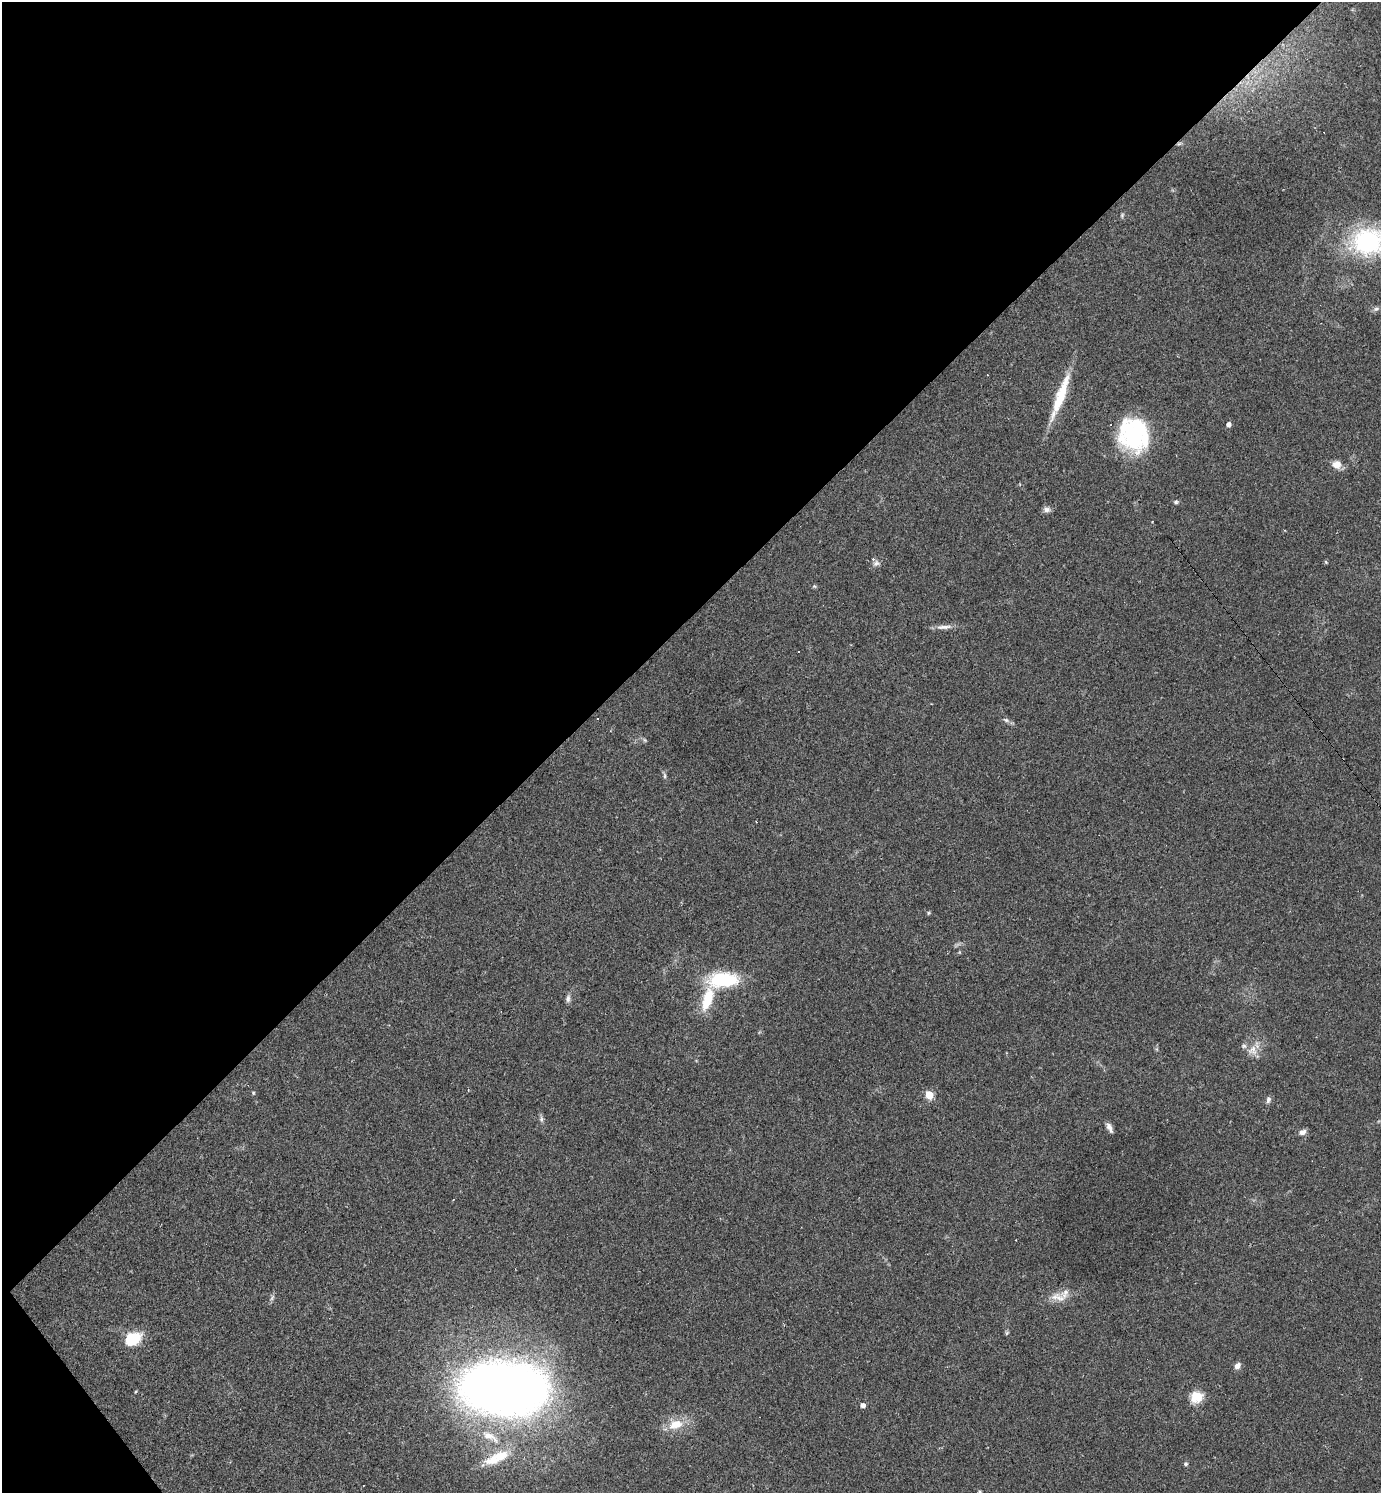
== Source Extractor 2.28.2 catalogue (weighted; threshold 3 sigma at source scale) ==
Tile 5 of 4 x 4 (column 1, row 2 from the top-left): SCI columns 295-1673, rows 2983-4473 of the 5962 x 5964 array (HDU 1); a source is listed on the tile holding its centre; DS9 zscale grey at full resolution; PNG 1383 x 1495 px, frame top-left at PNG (2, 2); no overlay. Shown black and unused: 42% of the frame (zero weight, under 2 of 3 exposures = <1% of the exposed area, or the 3 px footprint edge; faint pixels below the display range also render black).
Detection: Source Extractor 2.28.2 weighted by HDU 2 'WHT'; one run over the whole footprint, this tile lists its part. Background 0.0346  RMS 0.0062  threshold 0.0281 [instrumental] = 3 sigma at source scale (4.5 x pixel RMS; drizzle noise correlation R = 1.50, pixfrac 1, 0.05/0.05 arcsec/px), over >= 5 px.
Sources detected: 52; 6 cosmic-ray / hot-pixel residue — not listed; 3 inside a brighter listed object's ellipse — not listed separately; the other 43 listed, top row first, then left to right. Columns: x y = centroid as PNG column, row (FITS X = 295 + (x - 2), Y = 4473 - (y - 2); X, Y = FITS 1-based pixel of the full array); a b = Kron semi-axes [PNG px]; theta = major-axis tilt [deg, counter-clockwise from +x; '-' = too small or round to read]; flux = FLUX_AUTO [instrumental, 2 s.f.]
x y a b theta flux
1179 144 7 4 2 1.1
1122 215 7 4 66 0.96
1368 241 38 31 5 72
1376 309 8 7 - 1.8
1060 396 60 9 70 24
1229 424 4 4 - 3
1136 434 36 32 -86 63
1336 465 10 9 - 5.7
1176 502 5 4 - 1.5
1047 509 10 7 -17 2.3
1326 562 5 3 - 0.69
876 563 10 7 20 2.3
814 586 6 4 -43 0.8
944 627 24 5 3 4.2
1006 720 9 6 -21 1.8
645 740 6 4 -88 0.85
665 776 8 4 -90 1.3
756 822 2 2 - 0.39
928 913 6 4 89 0.68
724 980 32 16 3 41
568 999 10 6 85 2.1
707 999 30 12 73 20
1252 1050 15 13 61 6.9
253 1093 5 4 - 0.65
929 1095 5 5 - 24
1268 1100 10 6 76 1.8
541 1119 10 5 -83 1.6
1109 1128 11 5 -63 3
1302 1132 9 6 17 2.8
453 1199 3 2 - 0.59
1065 1293 21 11 60 6.2
272 1298 11 4 63 1.5
1007 1333 7 4 60 0.88
132 1339 15 11 33 25
1237 1366 7 6 - 3.4
504 1388 77 45 -3 610
136 1391 4 3 - 0.56
1196 1397 16 14 29 9.4
863 1405 5 4 - 3
675 1424 20 13 18 12
490 1436 28 11 -27 13
496 1458 39 13 24 19
1186 1464 5 4 - 1.4
Overlapping masked pixels (flux is a lower limit): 1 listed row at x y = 1179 144
Isophote crosses this tile's border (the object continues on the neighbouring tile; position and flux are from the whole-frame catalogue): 1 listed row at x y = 1368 241